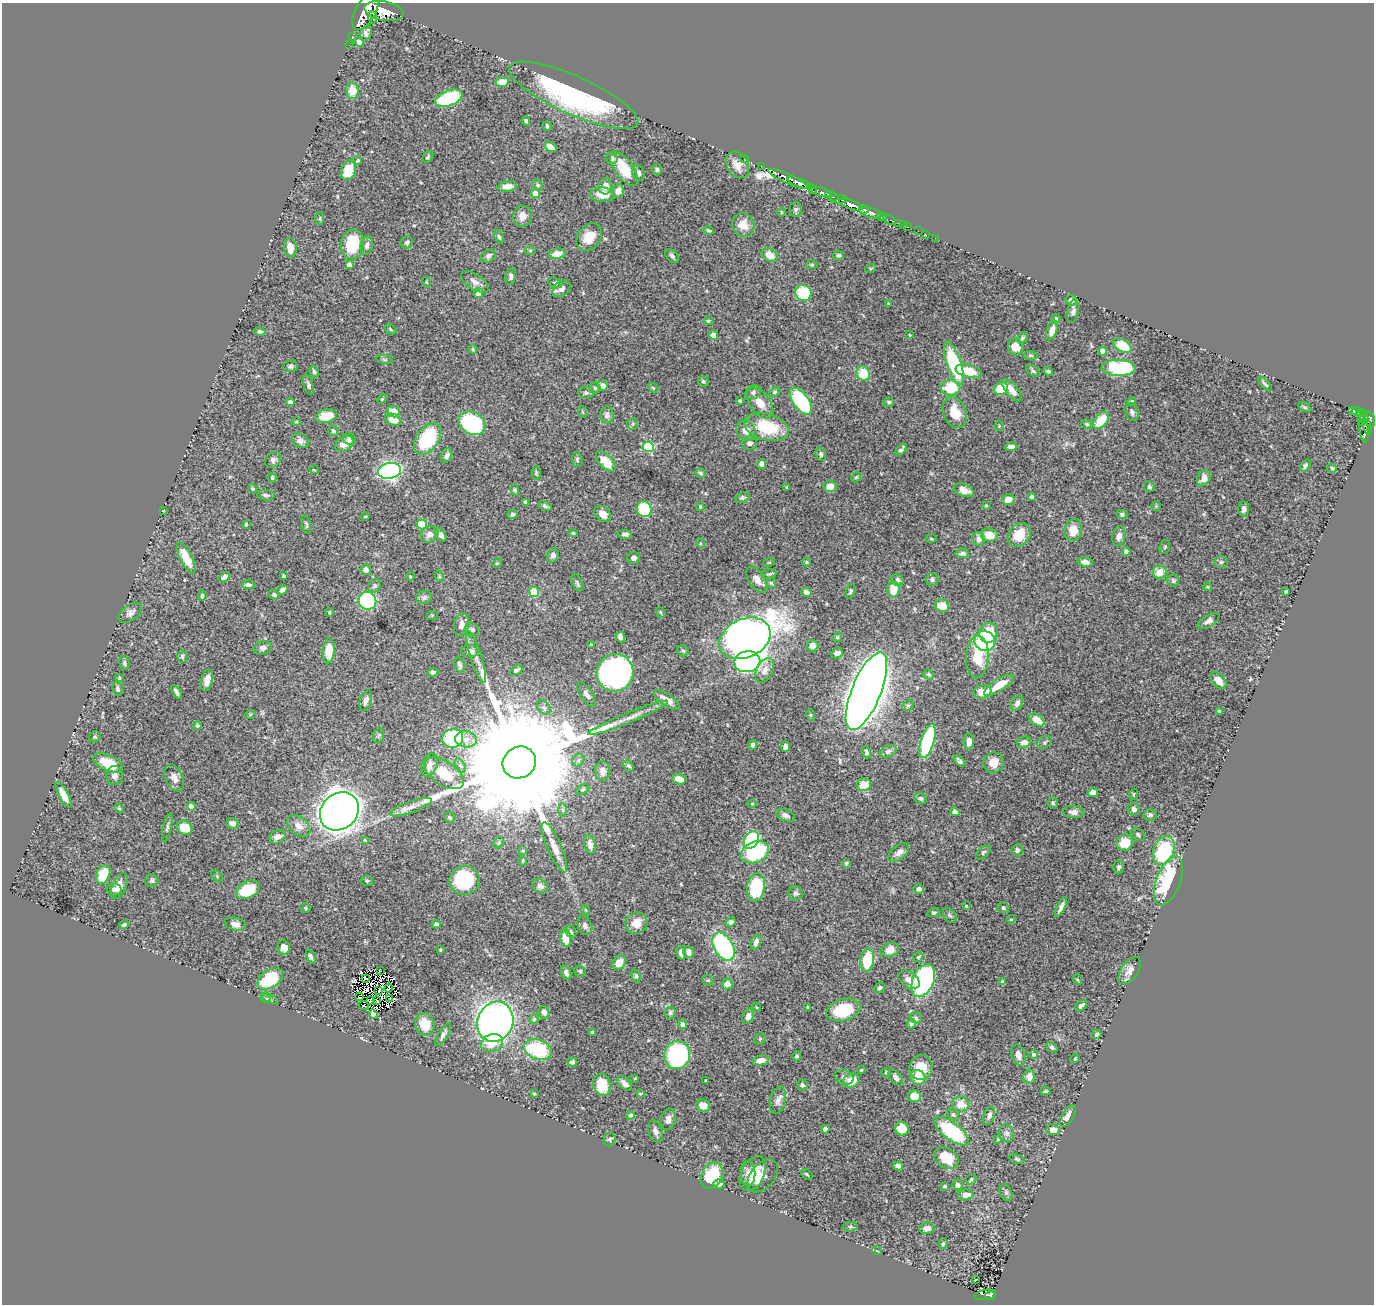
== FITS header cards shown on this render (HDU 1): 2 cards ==
NAXIS1  =                 1372
NAXIS2  =                 1302

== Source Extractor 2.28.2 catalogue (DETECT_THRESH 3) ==
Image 1372 x 1302 px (HDU 1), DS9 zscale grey, 1 PNG px = 1 image px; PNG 1376 x 1306 px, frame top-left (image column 1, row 1302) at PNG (2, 3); each listed source drawn as its Kron ellipse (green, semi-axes under 4 px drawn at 4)
Background 0.972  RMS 0.015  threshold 0.0459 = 3 sigma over >= 5 px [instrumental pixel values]
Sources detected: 516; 5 with non-positive FLUX_AUTO (blend fragments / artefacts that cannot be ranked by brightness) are neither listed nor drawn; of the other 511, the 500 brightest by FLUX_AUTO listed and drawn (11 fainter detections omitted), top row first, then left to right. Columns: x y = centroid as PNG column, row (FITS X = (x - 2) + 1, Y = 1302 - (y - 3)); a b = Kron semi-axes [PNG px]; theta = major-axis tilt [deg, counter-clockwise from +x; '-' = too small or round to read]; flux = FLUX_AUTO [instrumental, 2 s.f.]
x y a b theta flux
366 10 22 10 61 5500
384 11 20 9 -10 3600
372 17 6 4 -86 350
366 33 8 5 75 3.7
352 36 2 2 - 8.4
359 42 5 4 - 5.2
349 45 2 2 - 8.7
502 82 7 5 8 11
352 91 8 6 -84 15
574 95 70 19 -24 170
449 98 14 7 20 85
526 121 5 4 - 1.9
547 126 5 3 - 1.7
550 147 7 4 -33 6.8
428 157 6 4 48 1.5
612 158 6 5 - 3.9
744 159 2 2 - 15
358 160 4 4 - 1.8
738 165 14 10 -57 9.8
761 166 2 2 - 16
624 169 20 9 -55 29
657 169 6 4 90 1.8
348 170 10 7 71 28
639 173 8 6 -75 2.9
788 179 21 5 -24 1800
800 183 13 4 -19 1500
537 185 6 4 -42 1.8
507 186 9 5 8 8.7
605 186 8 6 81 7.9
812 189 5 4 - 180
618 191 7 5 77 7.4
822 192 10 3 -15 810
535 194 4 4 - 14
602 195 12 7 -3 16
832 196 7 3 -24 270
839 199 9 4 -2 430
851 205 12 4 -20 2000
796 209 8 6 87 2.1
864 209 4 3 - 340
781 212 4 3 - 0.79
870 213 11 5 -16 1600
522 216 10 9 - 7.8
882 217 5 3 - 280
320 218 6 3 89 1.1
890 220 7 3 -32 110
898 223 3 3 - 56
743 225 12 11 - 12
903 225 2 2 - 10
908 227 3 2 - 29
709 230 5 4 - 2.1
918 231 2 2 - 9.6
925 234 2 2 - 5.3
499 237 7 4 -68 1.8
589 237 15 11 51 17
935 238 2 2 - 10
407 242 6 6 - 2.4
352 244 15 11 84 53
367 246 9 6 77 3.8
290 248 10 6 -83 10
530 250 5 3 - 1.1
557 254 8 5 12 11
770 255 8 6 -32 14
838 255 5 4 - 1.9
488 256 8 6 34 3.1
672 256 8 5 -45 2.4
349 265 4 4 - 5.1
812 265 5 4 - 1.3
871 268 5 3 - 1
511 276 8 5 80 2.9
426 282 5 3 - 0.84
475 282 15 7 -33 6.8
555 283 7 4 -22 1.7
562 288 10 7 40 6.5
478 293 5 4 - 6.4
803 293 8 8 - 43
1071 300 5 5 - 4.1
888 303 4 3 - 0.83
1073 311 12 5 80 3.3
1056 319 5 4 - 1.2
708 321 5 4 - 1.2
390 329 6 4 -34 1.4
1052 330 10 5 72 6.9
260 331 5 4 - 2
713 335 5 4 - 5.9
910 335 4 3 - 0.96
1022 338 6 4 60 2
1122 346 10 6 -26 34
1016 347 8 8 - 11
473 349 4 3 - 1.1
1103 351 4 4 - 5.7
1030 355 7 4 -4 1.6
385 359 8 4 -9 1.9
954 363 23 7 -71 92
290 366 7 5 5 2.2
1118 368 17 8 -2 91
969 371 13 6 -12 26
1033 371 7 5 -32 2.5
1048 371 5 3 - 2
314 372 6 4 -64 2
863 373 7 6 - 26
703 381 6 5 - 1.8
1265 384 9 3 -47 2
308 385 10 5 -73 2.9
603 386 5 5 - 6
595 388 5 5 - 2
653 388 6 4 -44 1.3
950 388 10 8 1 37
1001 389 7 6 - 26
1012 390 13 6 -52 9.7
753 392 8 6 24 3
775 392 6 4 27 1.5
586 393 7 6 - 2.4
382 399 6 3 45 1.2
740 401 3 3 - 1.1
801 401 15 8 -53 100
290 402 4 4 - 4.4
889 402 5 4 - 2
1132 402 4 4 - 2.1
760 403 17 10 -54 13
1304 407 7 4 -28 1.6
1352 411 4 3 - 74
393 412 6 5 - 16
583 412 6 3 -70 0.98
1132 412 9 6 -73 3.4
1357 412 5 3 - 220
955 413 16 11 -67 21
607 415 8 6 -88 4.4
1361 415 6 3 78 220
326 416 11 6 14 19
1370 419 8 5 -75 540
393 420 8 5 -22 15
1101 420 10 6 51 28
296 422 4 3 - 0.82
1361 422 2 2 - 28
472 423 14 11 -29 120
1366 423 12 3 -74 140
633 424 6 5 - 1.7
1087 424 5 4 - 1.6
999 426 4 4 - 1
767 427 23 13 -15 49
1364 429 14 4 -85 160
333 431 6 4 -56 2
746 431 11 9 -53 7.8
349 439 6 5 - 2.8
428 439 18 11 55 74
300 441 9 7 -32 5.3
749 443 7 7 - 2.8
344 444 10 7 29 11
648 447 5 5 - 87
1011 447 6 4 5 4.5
901 450 7 4 48 3
821 454 7 5 -71 2.5
447 456 7 5 67 3.7
273 460 9 7 46 3.6
577 460 7 5 -88 1.9
606 461 12 6 -47 18
762 464 5 4 - 4.9
1306 465 6 3 55 2.2
1332 468 5 4 - 1.6
314 470 5 3 - 0.76
389 471 12 8 11 290
536 473 7 4 89 1.5
700 473 5 4 - 1.7
856 477 5 4 - 1.2
272 478 5 3 - 1.2
1204 478 8 6 62 7.9
830 486 6 6 - 9.2
787 487 3 2 - 1
1149 487 5 5 - 2.4
252 489 4 4 - 1.5
515 490 5 4 - 1.6
964 490 11 6 -21 7.6
266 495 8 5 -6 2.7
1032 497 4 3 - 2.2
742 498 7 5 19 2.1
1008 499 6 5 - 11
525 502 4 4 - 1.4
986 505 3 3 - 1.2
545 506 7 4 -24 2.1
1156 506 5 5 - 1.3
700 507 4 3 - 1
644 509 8 7 - 56
1244 509 7 5 87 3.6
163 511 4 2 - 0.92
513 514 5 4 - 2.4
603 514 9 7 -41 8.7
1122 514 5 4 - 2
365 516 4 3 - 0.9
246 524 4 3 - 1.6
306 524 9 3 -78 1.7
422 524 5 5 - 37
1073 530 11 8 78 15
573 533 4 4 - 1.5
430 534 9 7 31 5.8
625 534 7 4 -6 2.8
441 535 7 4 -53 3.5
989 535 8 6 -9 12
1019 535 13 10 49 18
1119 536 10 6 80 4.9
931 539 6 4 -3 1.1
979 539 7 6 - 5.7
700 543 5 3 - 0.84
1165 547 7 5 69 1.5
1126 552 4 4 - 4.4
962 553 7 5 -6 2.9
553 555 7 5 70 4.3
186 558 17 6 -64 20
634 558 6 6 - 4
769 562 6 3 20 0.94
806 562 4 3 - 1.5
1085 562 8 5 -8 4.7
1221 562 7 5 -1 2.2
497 563 5 4 - 1.1
366 570 5 5 - 4.5
1159 572 7 6 - 16
769 574 7 4 14 1.7
283 576 3 3 - 1.7
439 576 6 4 -72 1.3
224 577 6 4 37 4.8
410 577 4 4 - 1.3
757 580 15 8 -55 7.2
897 580 6 5 - 3.2
932 580 6 6 - 2.6
1173 581 6 6 - 1.8
577 583 9 4 -71 2.2
771 583 5 5 - 1.5
248 585 6 4 -1 3
375 586 7 6 - 2.3
1207 587 4 3 - 1.2
893 589 8 6 -90 14
282 590 6 4 43 4.4
851 591 7 4 70 1.8
1286 591 3 3 - 1.2
534 592 5 5 - 44
806 592 5 4 - 6.4
274 595 6 4 -21 2.1
202 596 5 4 - 1.8
424 597 8 6 18 3
367 601 9 8 - 140
942 606 7 6 - 15
329 612 4 3 - 1.1
660 612 5 3 - 0.95
130 613 13 7 38 4.8
432 615 6 4 18 1.2
1208 621 12 6 31 4.6
461 625 12 7 78 6.4
472 630 7 6 - 3.8
989 633 10 9 - 25
620 637 5 4 - 5
837 637 5 4 - 1.2
745 638 27 19 25 1200
985 641 10 10 - 86
591 644 3 3 - 1.1
812 646 6 5 - 6.4
263 648 9 6 16 3.7
329 651 12 6 86 22
470 651 9 6 -5 4.5
683 651 6 5 - 1.6
837 653 6 5 - 5.2
182 657 6 5 - 2.6
476 657 27 6 -73 7.7
977 657 21 11 86 34
747 662 13 10 10 130
124 663 7 5 -81 2
460 665 8 5 -73 2.6
516 670 7 4 34 2.3
765 670 13 8 61 8.1
433 672 5 4 - 2.4
615 673 19 18 - 360
929 675 5 5 - 1.7
119 678 4 3 - 1.4
207 680 11 5 77 8.6
1218 680 10 6 -47 11
999 685 17 6 33 17
118 689 7 5 -79 2.8
866 691 41 14 68 2300
177 692 8 3 -59 2.9
982 692 9 6 8 20
587 694 14 6 -56 4.8
366 700 11 5 72 5.1
667 700 15 6 -34 9.4
1017 703 8 5 61 3.6
908 706 6 5 - 1.7
544 707 8 6 -47 2.9
1219 711 4 3 - 1.3
250 715 5 3 - 1.1
811 715 6 3 -70 0.98
628 718 43 5 22 13
1037 720 8 5 -36 12
197 726 5 4 - 1.8
379 735 8 5 72 2.1
95 737 6 5 - 1.6
453 738 10 9 - 98
466 739 11 8 -9 9.2
928 741 17 6 74 98
969 741 8 5 88 7.3
1024 742 7 5 22 5.5
1045 742 8 6 35 2.3
753 745 5 4 - 3.2
785 746 5 4 - 3.9
888 751 9 5 21 4
866 752 6 4 -73 2.2
578 760 7 5 47 2.4
960 761 7 4 -47 2.9
519 762 17 15 31 68000
108 763 16 8 -25 29
994 763 10 10 - 13
430 765 12 7 71 6.5
460 765 8 4 -58 2.5
629 766 6 4 -52 2.4
603 771 10 7 -89 6.9
444 773 22 12 -34 31
115 776 9 8 - 4.9
174 778 14 8 -65 6.9
679 779 7 5 -18 11
864 785 7 6 - 15
583 789 7 4 30 1.7
1093 793 5 4 - 9.8
1134 794 5 3 - 1.1
63 795 14 5 -62 11
920 798 6 5 - 2.3
1053 803 6 5 - 1.7
752 804 4 4 - 0.97
191 807 4 4 - 9.1
411 807 22 6 20 8.1
119 808 5 4 - 1.3
1134 809 6 6 - 3.7
563 810 7 4 -89 1.7
339 811 21 17 42 2200
955 812 5 4 - 3.6
1074 812 11 6 -2 4.8
786 815 10 6 -21 4.4
1150 815 6 6 - 2.6
449 818 6 5 - 2.4
232 823 6 5 - 6.2
299 826 13 9 -38 8.5
167 827 15 3 77 2.6
185 828 8 6 -28 23
1138 835 7 5 -38 2.2
278 837 9 6 23 7.2
365 840 4 4 - 1.2
751 840 9 7 57 110
499 843 6 5 - 1.7
1125 843 8 8 - 21
590 844 10 5 -76 6.5
554 847 27 7 -66 12
1017 850 6 5 - 2.9
523 851 4 3 - 1.2
1164 851 15 10 70 93
755 852 14 10 26 99
899 852 12 6 39 6.6
983 852 8 5 44 2.1
523 861 5 3 - 0.9
846 863 4 3 - 1.3
1119 867 6 5 - 2.1
103 874 10 6 67 27
217 876 7 4 -47 1.7
152 880 6 6 - 2.4
465 880 15 14 - 78
367 881 6 5 - 2
1168 881 26 12 69 99
119 886 14 7 68 6.7
540 886 8 6 -26 4
756 887 14 9 80 64
114 889 7 6 - 2.7
919 889 5 5 - 3.4
248 890 13 8 26 36
796 893 7 6 - 3
966 906 3 3 - 0.79
1061 907 11 3 63 4.6
306 908 5 4 - 1.4
1003 908 5 5 - 2
586 910 5 3 - 0.88
934 913 6 4 12 1.6
950 915 8 5 -49 2.3
1011 919 4 4 - 0.98
731 922 5 4 - 2.7
636 923 11 10 - 11
235 924 11 6 -13 5
436 924 4 4 - 2.5
124 925 5 4 - 1.8
585 926 10 7 -65 4
571 932 7 5 -61 1.9
566 938 9 5 -82 18
756 942 8 5 69 4.7
284 947 7 6 - 8.1
724 947 15 9 -61 140
440 950 3 2 - 0.93
890 950 9 6 15 12
681 952 7 5 -83 5.7
689 952 6 5 - 5.5
311 957 7 4 -62 2.9
918 957 5 4 - 1.4
867 960 12 7 82 37
619 963 7 6 - 13
1130 970 15 8 55 8.2
380 971 3 2 - 1.1
580 971 6 5 - 1.9
566 973 7 4 -71 4.4
636 976 7 4 -76 1.9
365 978 3 2 - 2.2
270 979 14 8 33 47
708 980 6 5 - 1.4
909 980 12 7 -34 7.4
1078 980 5 3 - 1.1
923 981 17 10 66 190
1003 981 3 3 - 1.7
727 984 5 5 - 7.4
389 988 4 3 - 2.7
880 988 6 4 38 2.4
379 990 4 2 - 2.7
359 997 3 2 - 1.1
266 998 5 3 - 0.87
269 998 9 4 -24 1.7
390 998 2 2 - 1.1
371 1000 4 2 - 0.78
377 1001 3 2 - 2.4
364 1006 5 2 - 1.2
1081 1006 7 4 41 4
756 1007 4 3 - 0.82
808 1007 3 3 - 1.3
843 1010 17 11 16 42
544 1012 6 5 - 5
670 1013 6 5 - 2.3
373 1014 4 4 - 3.3
748 1016 8 5 69 4.9
916 1018 6 5 - 1.9
534 1019 5 5 - 1.5
495 1022 20 18 68 580
425 1024 11 9 -73 18
911 1024 5 4 - 1.7
683 1025 4 4 - 8
593 1033 4 3 - 2.4
443 1034 13 4 59 4.1
1097 1034 5 3 - 1.7
760 1039 6 5 - 1.7
492 1043 11 8 22 15
1052 1047 7 4 -38 1.9
538 1050 14 10 -18 71
1034 1054 4 3 - 2.2
677 1055 14 13 - 170
1018 1055 11 6 -74 5.9
797 1056 5 4 - 1.9
1075 1058 5 3 - 1
761 1060 8 5 11 8.3
572 1062 5 4 - 3.7
921 1067 12 11 - 22
861 1070 4 4 - 1.1
886 1072 4 4 - 1.1
844 1077 9 7 -22 3.8
896 1077 9 5 -51 4.3
918 1077 8 7 - 15
1029 1077 7 6 - 7.3
635 1078 4 3 - 0.95
706 1081 3 3 - 1.2
851 1081 8 6 31 15
625 1083 9 5 -42 5
602 1085 11 8 -75 28
802 1085 5 5 - 2.2
1046 1091 5 3 - 1.9
640 1093 4 2 - 0.99
534 1094 3 2 - 1.1
914 1096 7 6 - 10
778 1100 14 7 77 5.4
961 1104 8 7 - 13
703 1106 7 6 - 9
953 1114 7 5 -62 1.9
630 1115 4 4 - 2.7
989 1116 9 5 71 3.8
1068 1116 12 5 59 6.2
668 1119 11 7 76 5.1
825 1129 4 4 - 4.2
902 1129 7 6 - 20
1053 1130 7 5 -8 6.4
655 1131 11 7 -70 4.2
952 1131 21 8 -36 83
1007 1133 9 7 -75 3.7
998 1139 4 3 - 1.3
610 1140 7 6 - 1.9
946 1158 13 9 -34 23
1017 1159 8 4 -14 1.7
898 1166 5 4 - 5.5
753 1173 19 11 65 19
748 1174 13 7 90 7.9
807 1174 6 3 -38 1.3
712 1175 14 10 60 40
763 1176 19 12 50 9.4
971 1179 5 4 - 1.4
719 1184 6 4 -3 3.9
958 1185 5 5 - 3.6
945 1186 3 3 - 1.6
1006 1193 8 5 -65 2.5
966 1195 8 5 14 6.1
850 1227 7 5 6 1.7
927 1228 8 6 8 4.5
943 1244 5 4 - 1.6
877 1251 5 3 - 0.8
975 1279 3 3 - 3
985 1295 11 5 10 140
990 1295 5 4 - 96
At the frame edge (FLAGS 8, measured only in part): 1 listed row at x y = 366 10
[11 fainter detections neither listed nor drawn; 5 non-positive-flux detections neither listed nor drawn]